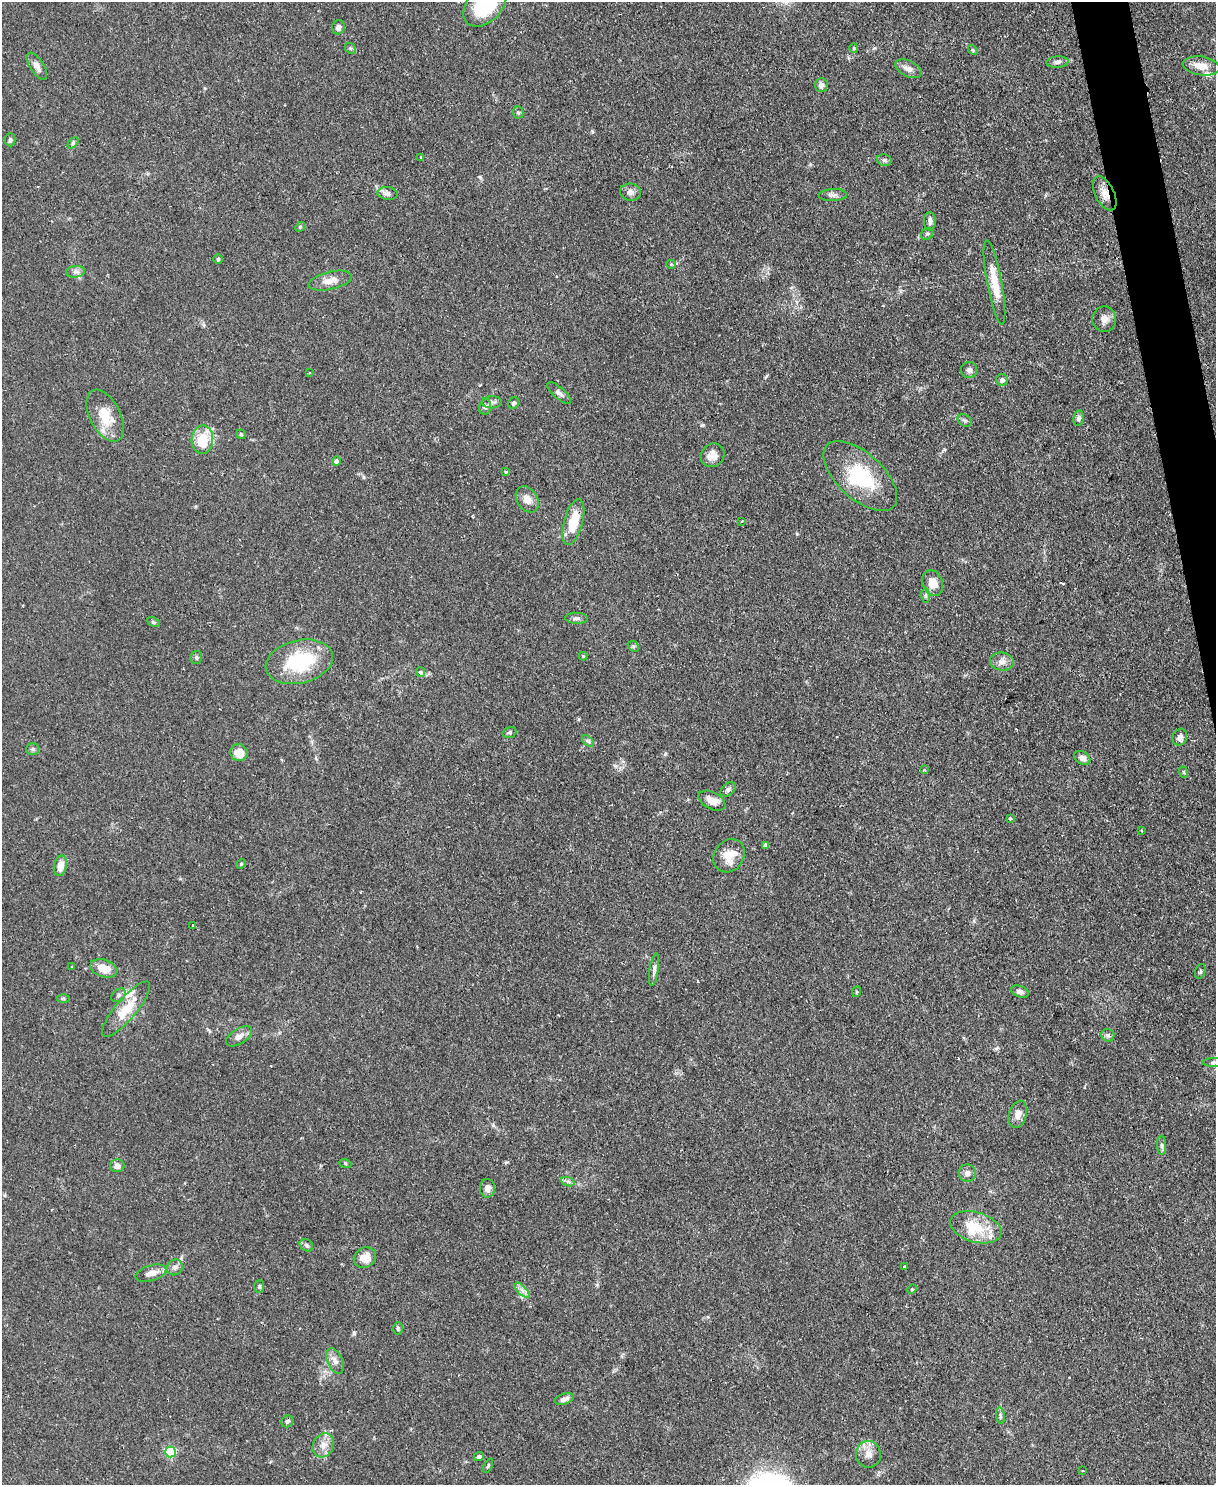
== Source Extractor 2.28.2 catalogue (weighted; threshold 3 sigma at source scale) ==
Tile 6 of 4 x 3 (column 2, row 2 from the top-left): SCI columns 1215-2428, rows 1620-3102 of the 4856 x 4838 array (HDU 1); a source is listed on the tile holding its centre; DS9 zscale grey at full resolution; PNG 1218 x 1487 px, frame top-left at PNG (2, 2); each listed source drawn as its Kron ellipse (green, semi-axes under 4 px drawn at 4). Shown black and unused: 2% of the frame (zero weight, under 2 of 3 exposures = <1% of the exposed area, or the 3 px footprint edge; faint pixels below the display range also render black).
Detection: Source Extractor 2.28.2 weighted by HDU 2 'WHT'; one run over the whole footprint, this tile lists its part. Background 0.0859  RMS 0.006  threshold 0.0271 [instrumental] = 3 sigma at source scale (4.5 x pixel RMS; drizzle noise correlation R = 1.50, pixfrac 1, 0.05/0.05 arcsec/px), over >= 5 px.
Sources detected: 121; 1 inside a brighter object's white glare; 3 cosmic-ray / hot-pixel residue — neither listed nor drawn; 4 inside a brighter listed object's ellipse — not listed separately; the other 113 listed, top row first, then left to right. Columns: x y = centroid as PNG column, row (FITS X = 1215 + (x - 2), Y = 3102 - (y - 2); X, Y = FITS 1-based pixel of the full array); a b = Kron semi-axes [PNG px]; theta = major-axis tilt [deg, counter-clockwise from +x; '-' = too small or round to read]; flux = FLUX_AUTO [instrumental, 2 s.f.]
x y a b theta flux
485 5 26 17 47 43
338 27 7 6 - 2.6
350 48 6 4 -42 1
854 48 4 4 - 0.59
973 50 5 4 - 0.72
1057 62 11 5 5 1.9
37 66 15 7 -57 3.6
1201 66 18 9 -9 7.2
908 69 14 8 -26 3.8
821 85 7 6 - 2.6
518 112 6 5 - 1.1
10 140 6 5 - 1.2
73 143 6 4 47 1
421 157 4 3 - 0.79
884 160 7 5 -14 1.5
630 192 10 8 -8 3
388 193 10 6 -7 2.4
1105 193 18 9 -63 5.9
833 195 14 6 3 2.4
930 221 9 6 90 2.3
300 227 5 4 - 0.8
927 234 6 5 - 0.98
218 259 5 5 - 0.95
671 264 5 4 - 0.9
75 272 9 6 7 2.2
330 281 22 9 13 6.7
994 282 42 7 -79 14
1104 319 12 12 - 4.3
969 370 8 8 - 2.1
309 373 3 2 - 0.5
1002 380 6 6 - 2
559 393 15 5 -41 2.3
492 402 10 6 2 2
514 403 6 5 - 1.5
485 407 8 6 76 1.5
105 416 28 15 -63 14
1078 418 8 5 80 2
965 420 8 5 -33 1.3
241 434 4 4 - 0.85
202 440 14 10 87 17
712 455 12 11 - 5.3
336 461 5 4 - 1.2
505 472 3 3 - 0.95
860 476 45 23 -42 37
527 499 14 10 -57 5.4
742 521 3 2 - 0.5
573 522 24 9 75 16
932 583 13 10 -71 7.6
925 595 7 4 -85 1.2
576 618 11 5 -3 1.9
153 622 7 4 -25 0.91
633 646 6 4 -44 0.88
583 656 4 4 - 0.58
196 657 6 6 - 1.2
1002 661 12 9 -5 3.6
299 662 34 21 13 42
420 672 5 4 - 2.2
510 732 7 5 17 1.1
1180 737 8 7 - 3.2
588 741 7 4 -44 1.2
33 749 6 5 - 1.2
239 753 8 8 - 8.5
1082 758 9 6 -35 2.8
924 770 3 3 - 0.5
1183 772 6 3 -70 0.69
728 789 8 6 41 1.8
712 801 14 8 -27 5.6
1010 818 3 3 - 1.4
1141 830 3 2 - 0.62
766 845 4 4 - 2.4
729 856 17 15 54 10
241 864 5 4 - 0.75
60 866 10 6 78 6.6
193 925 3 3 - 1.1
72 967 2 2 - 0.63
104 968 14 8 -18 9.6
654 969 16 4 82 2.3
1200 971 8 5 71 0.98
1020 991 9 5 -21 2.3
856 992 5 3 - 0.63
118 995 8 5 42 1.6
63 999 6 4 0 0.83
126 1009 35 10 50 15
1108 1035 6 6 - 1.4
239 1036 14 7 31 4
1215 1062 12 4 0 1.4
1018 1114 14 9 73 4.4
1161 1145 9 4 -90 1.7
345 1163 6 4 -20 0.8
117 1166 7 6 - 3.3
967 1173 8 8 - 3.1
568 1182 7 4 -20 1.5
487 1188 9 7 -90 3.6
976 1227 26 15 -17 17
306 1245 7 5 -34 1.4
365 1258 11 9 30 7.7
175 1267 8 7 - 2
904 1267 3 3 - 0.73
151 1273 16 7 18 5
259 1287 6 5 - 1
912 1289 5 4 - 0.57
522 1290 10 3 -45 2
398 1328 6 4 -87 0.96
335 1361 13 7 -66 3.6
564 1399 10 5 19 2.7
1000 1416 8 4 -82 1.3
287 1421 6 5 - 1.3
323 1445 12 10 63 5.4
170 1452 5 5 - 55
868 1454 13 12 - 5.6
479 1457 5 4 - 1.5
488 1466 8 3 64 0.88
1083 1471 3 2 - 0.57
Overlapping masked pixels (flux is a lower limit): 1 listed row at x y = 1105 193
Isophote crosses this tile's border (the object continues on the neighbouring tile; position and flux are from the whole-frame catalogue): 2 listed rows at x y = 485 5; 1215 1062
Unlisted compact peaks at least as high as the median listed source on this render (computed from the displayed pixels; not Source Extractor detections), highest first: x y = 354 1333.